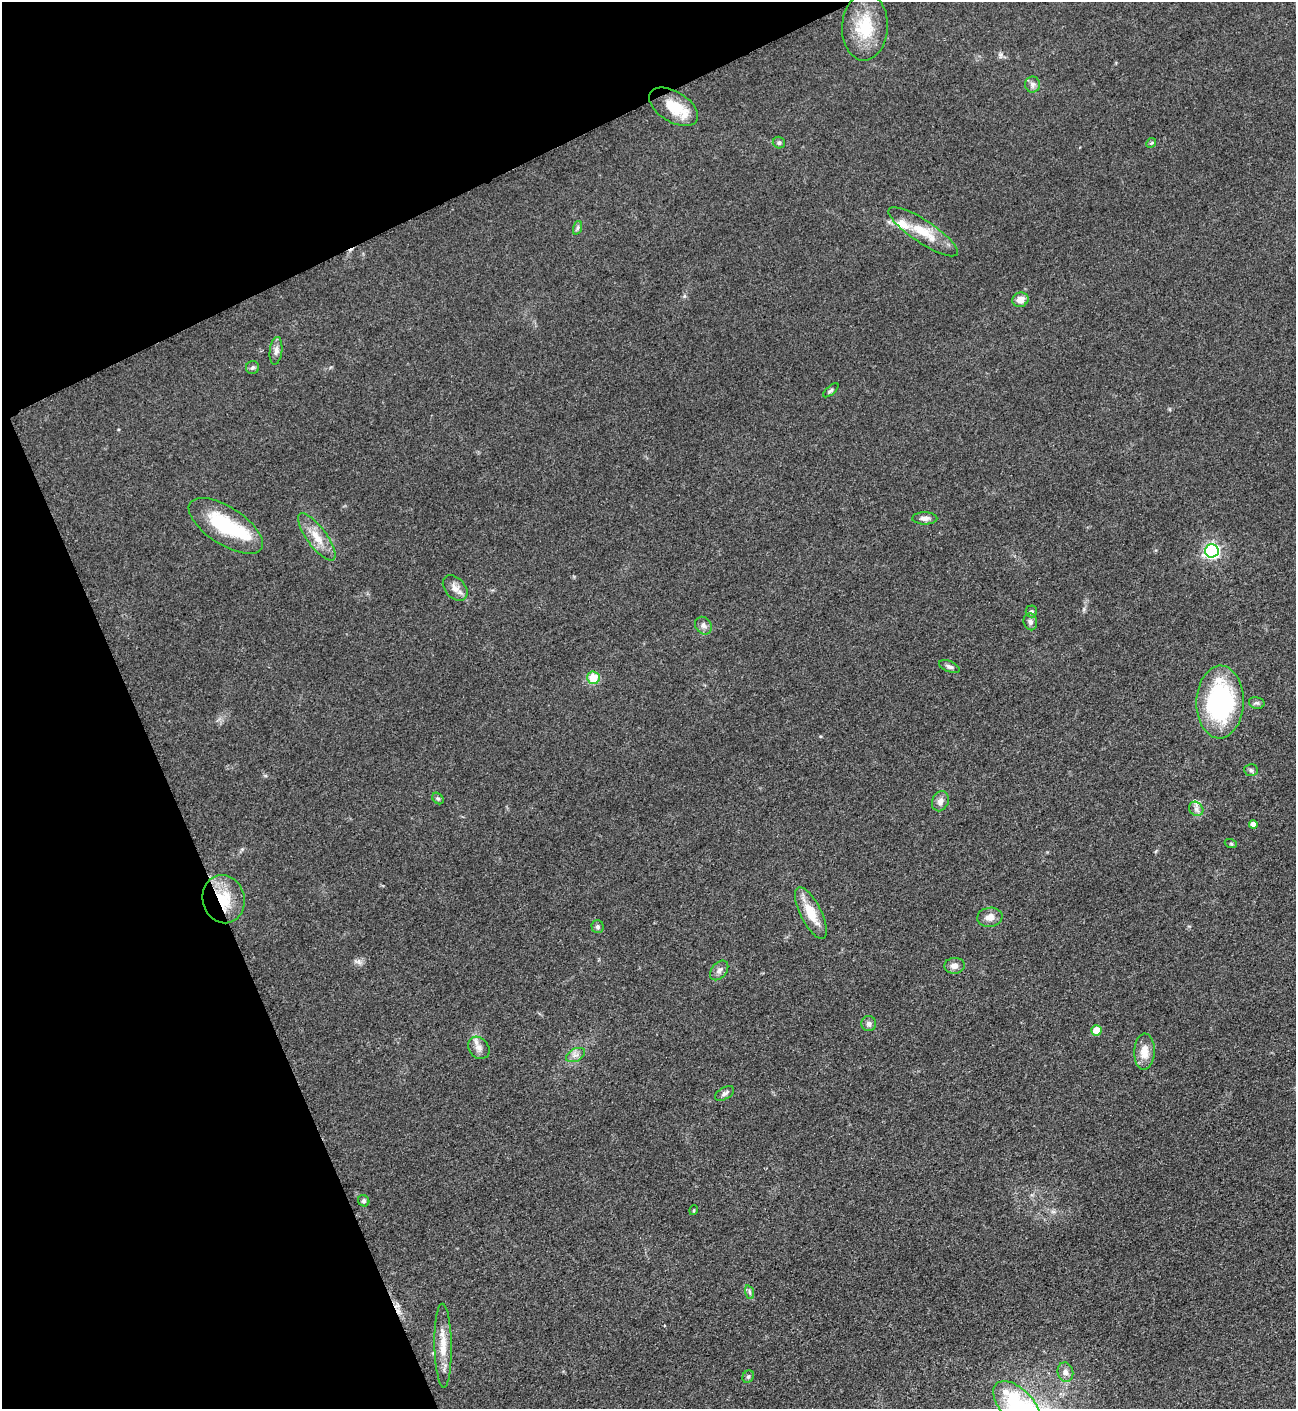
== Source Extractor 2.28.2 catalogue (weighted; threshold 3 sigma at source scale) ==
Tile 5 of 4 x 4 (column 1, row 2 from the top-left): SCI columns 162-1455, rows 2822-4228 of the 5636 x 5647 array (HDU 1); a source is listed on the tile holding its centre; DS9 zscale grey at full resolution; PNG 1298 x 1411 px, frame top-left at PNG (2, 2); each listed source drawn as its Kron ellipse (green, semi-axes under 4 px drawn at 4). Shown black and unused: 22% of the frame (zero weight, under 3 of 5 exposures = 1% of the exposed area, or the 3 px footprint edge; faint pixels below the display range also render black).
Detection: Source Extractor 2.28.2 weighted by HDU 2 'WHT'; one run over the whole footprint, this tile lists its part. Background 0.0927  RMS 0.0067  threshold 0.0302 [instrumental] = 3 sigma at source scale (4.5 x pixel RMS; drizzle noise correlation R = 1.50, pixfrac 1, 0.05/0.05 arcsec/px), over >= 5 px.
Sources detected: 50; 1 inside a brighter object's white glare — neither listed nor drawn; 1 inside a brighter listed object's ellipse — not listed separately; the other 48 listed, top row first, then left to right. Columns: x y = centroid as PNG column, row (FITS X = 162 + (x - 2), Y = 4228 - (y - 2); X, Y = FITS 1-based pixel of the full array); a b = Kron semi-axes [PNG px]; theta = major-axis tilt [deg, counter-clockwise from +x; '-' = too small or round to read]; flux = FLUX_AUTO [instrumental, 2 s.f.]
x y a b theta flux
865 27 34 23 87 29
1033 84 8 7 - 2.3
674 107 27 15 -31 19
779 143 6 6 - 1.6
1151 143 5 4 - 0.81
577 228 7 4 71 1.4
923 232 41 11 -33 18
1020 300 8 7 - 6
276 351 14 6 83 3.3
253 367 7 6 - 1.5
831 390 9 4 40 1.3
925 518 12 6 -1 3.1
226 526 42 18 -33 44
317 537 28 10 -53 12
1212 551 7 6 - 170
455 588 14 10 -47 5.1
1031 611 6 6 - 1.6
1030 622 8 6 -75 2.4
703 626 9 7 -55 2.6
949 667 11 5 -23 2
593 678 6 6 - 15
1220 702 36 23 88 97
1257 703 8 5 -12 1.6
1251 770 7 6 - 1.6
438 798 6 5 - 1.2
940 801 10 8 68 3.6
1196 809 8 6 -46 2.6
1253 824 4 4 - 4.1
1231 844 6 4 -19 0.76
224 899 24 21 -75 24
811 913 28 10 -63 15
990 917 13 9 8 5
598 927 6 6 - 1.3
954 966 10 8 5 3.7
719 970 11 7 50 3
869 1024 7 7 - 2.4
1097 1030 5 5 - 13
479 1048 12 9 -51 4.3
1144 1052 18 10 87 9
576 1055 10 6 25 3.1
725 1093 10 6 30 2.3
364 1201 6 5 - 1.3
694 1210 5 3 - 0.67
749 1292 7 4 -71 1.4
443 1346 42 8 -89 13
1065 1372 10 7 -77 3.3
748 1377 6 5 - 1.4
1017 1406 30 16 -46 29
Overlapping masked pixels (flux is a lower limit): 1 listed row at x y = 224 899
Isophote crosses this tile's border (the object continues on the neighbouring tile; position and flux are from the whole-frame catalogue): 1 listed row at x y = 1017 1406